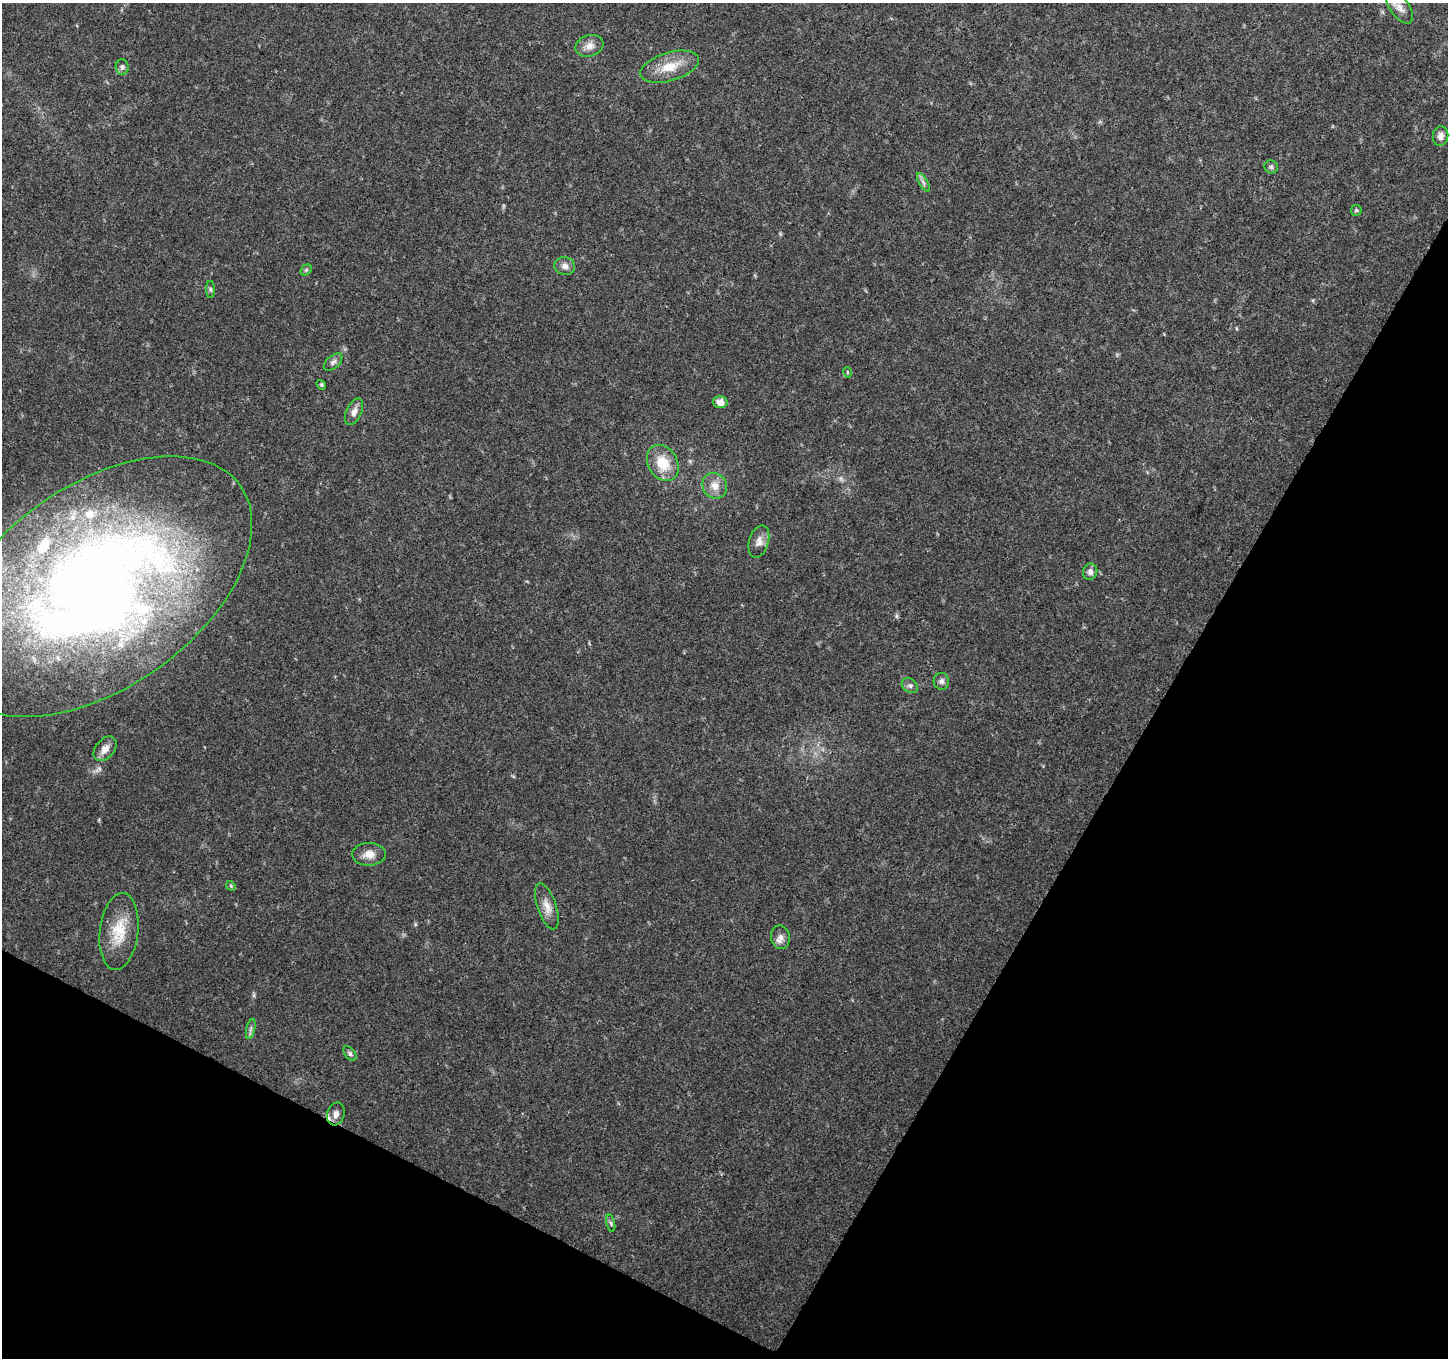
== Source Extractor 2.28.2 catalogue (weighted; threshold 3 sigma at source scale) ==
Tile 15 of 4 x 4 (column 3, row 4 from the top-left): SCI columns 2897-4342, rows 204-1559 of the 5800 x 5892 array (HDU 1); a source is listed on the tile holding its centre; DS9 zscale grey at full resolution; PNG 1450 x 1360 px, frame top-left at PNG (2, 3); each listed source drawn as its Kron ellipse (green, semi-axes under 4 px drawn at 4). Shown black and unused: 28% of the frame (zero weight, under 3 of 4 exposures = <1% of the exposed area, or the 3 px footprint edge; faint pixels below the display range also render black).
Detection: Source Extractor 2.28.2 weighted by HDU 2 'WHT'; one run over the whole footprint, this tile lists its part. Background 0.0318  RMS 0.0035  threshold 0.0159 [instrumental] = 3 sigma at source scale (4.5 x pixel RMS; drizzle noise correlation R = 1.50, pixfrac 1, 0.0396/0.0396 arcsec/px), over >= 5 px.
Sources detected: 35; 2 inside a brighter listed object's ellipse — not listed separately; the other 33 listed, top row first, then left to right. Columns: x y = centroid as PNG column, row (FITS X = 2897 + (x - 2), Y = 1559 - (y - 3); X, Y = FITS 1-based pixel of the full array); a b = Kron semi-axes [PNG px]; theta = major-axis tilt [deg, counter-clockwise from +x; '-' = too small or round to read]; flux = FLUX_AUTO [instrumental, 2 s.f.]
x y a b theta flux
1400 8 18 9 -54 2.7
589 46 14 10 16 2.8
122 67 7 6 - 0.97
670 67 30 14 17 8.3
1441 136 10 7 82 1.7
1271 167 7 6 - 0.83
923 182 10 4 -60 1.1
1356 210 5 5 - 0.51
565 266 10 8 -14 1.8
306 270 6 5 - 0.56
211 289 8 4 -88 0.64
333 362 11 6 40 1.2
847 372 5 3 - 0.31
321 385 5 4 - 0.47
720 402 7 6 - 2.7
354 412 14 7 65 2.1
663 463 19 14 -60 8.5
715 486 13 12 - 3.7
759 542 16 9 73 2.6
1090 572 8 7 - 1.4
98 587 174 101 35 450
941 681 8 8 - 1.1
910 686 9 6 -37 1.1
105 749 14 9 50 2.9
369 854 17 11 1 3.4
231 886 5 4 - 0.43
547 906 24 9 -71 3.6
119 932 39 19 84 11
780 937 12 9 -81 2
251 1029 10 4 77 0.92
350 1053 8 5 -52 0.83
336 1114 11 8 73 2.2
611 1223 9 3 -77 0.64
Isophote crosses this tile's border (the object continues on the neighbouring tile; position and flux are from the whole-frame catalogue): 2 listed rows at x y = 1400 8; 98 587